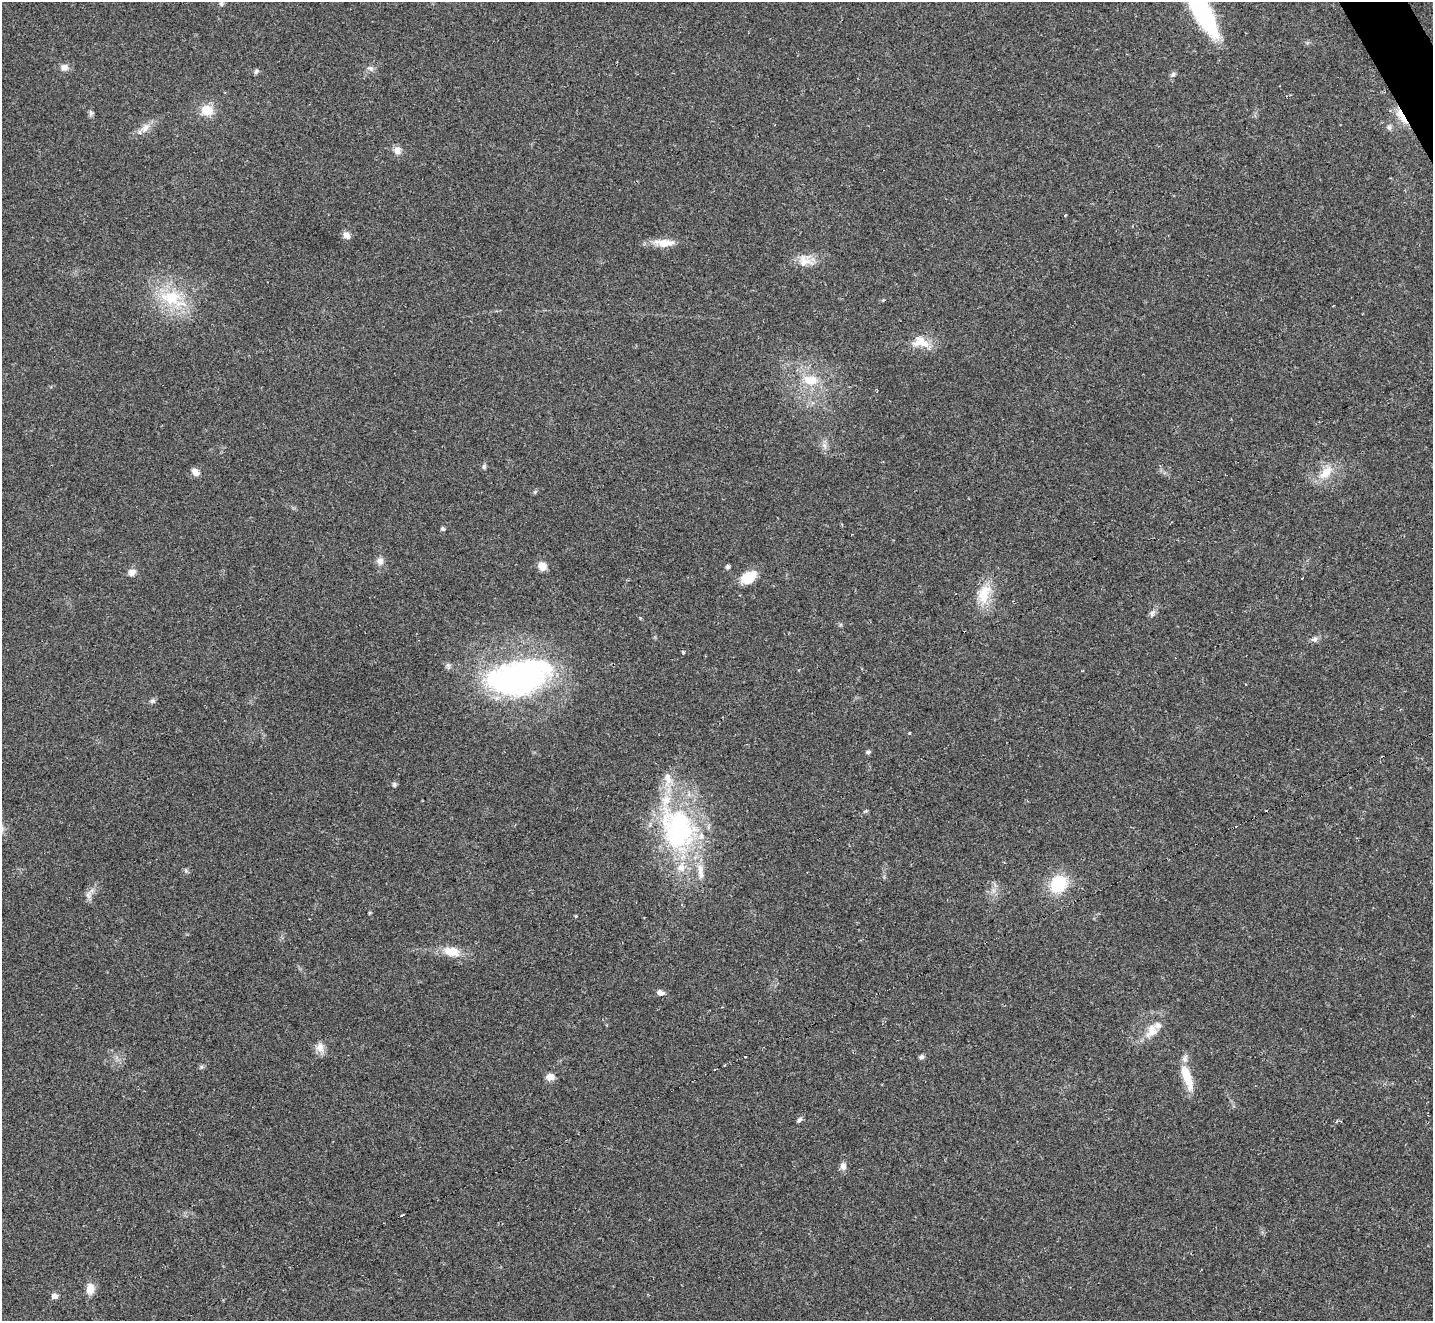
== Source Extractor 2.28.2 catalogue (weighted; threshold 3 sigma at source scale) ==
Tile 10 of 4 x 4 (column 2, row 3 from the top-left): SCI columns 1431-2861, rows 1605-2923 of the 5722 x 5711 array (HDU 1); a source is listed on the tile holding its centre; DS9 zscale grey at full resolution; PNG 1435 x 1323 px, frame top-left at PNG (2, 2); no overlay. Shown black and unused: <1% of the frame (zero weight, under 2 of 3 exposures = <1% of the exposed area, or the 3 px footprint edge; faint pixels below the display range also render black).
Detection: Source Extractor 2.28.2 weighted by HDU 2 'WHT'; one run over the whole footprint, this tile lists its part. Background 0.0674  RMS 0.0061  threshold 0.0276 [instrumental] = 3 sigma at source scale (4.5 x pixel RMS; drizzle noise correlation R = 1.50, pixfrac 1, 0.05/0.05 arcsec/px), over >= 5 px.
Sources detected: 68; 5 cosmic-ray / hot-pixel residue — not listed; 6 inside a brighter listed object's ellipse — not listed separately; the other 57 listed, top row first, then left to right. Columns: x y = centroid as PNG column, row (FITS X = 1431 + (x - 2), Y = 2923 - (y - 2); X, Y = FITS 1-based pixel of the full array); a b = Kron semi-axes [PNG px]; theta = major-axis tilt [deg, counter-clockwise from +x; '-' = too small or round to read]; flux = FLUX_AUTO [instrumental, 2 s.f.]
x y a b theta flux
221 3 8 6 74 1.5
1200 8 57 15 -62 94
64 67 11 9 -9 3.5
370 68 10 7 -19 2.1
256 71 7 5 46 1.3
1173 74 9 5 41 1.4
207 110 16 14 7 9.8
1400 112 18 11 77 9.6
91 113 9 6 87 1.5
1389 127 7 6 - 1.6
145 128 16 9 53 5
397 150 10 8 -63 4.1
1065 215 3 3 - 1.2
346 235 7 5 -40 5.6
664 243 28 10 -1 9
805 261 21 16 -15 8.9
171 297 31 22 -13 33
921 342 25 15 -9 11
810 380 24 14 -10 15
824 445 9 5 -59 2.1
484 466 7 5 -90 1.2
195 472 9 8 - 3.9
1326 473 21 11 41 11
443 529 6 5 - 1
380 561 10 9 - 3.4
542 566 10 9 - 5.2
728 567 5 5 - 1.2
132 572 11 8 30 3.3
748 577 15 9 29 18
984 594 30 16 75 16
1152 613 10 6 70 2
1314 639 9 7 4 2.2
683 652 4 3 - 1
519 677 73 37 13 170
152 701 8 6 7 1.5
868 752 6 5 - 1.3
394 784 6 5 - 1.3
678 829 61 45 -70 110
186 871 6 5 - 1.1
1058 884 19 16 52 26
993 890 7 4 -71 1.7
88 895 11 7 -81 3
451 952 23 12 -12 11
660 993 9 7 -7 2.6
1151 1031 21 14 53 9.4
320 1047 14 11 -79 4.7
745 1056 3 3 - 2.5
921 1057 6 5 - 1.6
725 1065 3 2 - 0.88
714 1070 3 3 - 1.6
550 1077 9 7 1 4.7
1187 1077 35 10 -72 15
799 1120 8 5 44 1.5
843 1166 11 8 -84 2.8
402 1215 4 3 - 5.1
90 1289 14 10 89 6
54 1296 7 6 - 2.9
Overlapping masked pixels (flux is a lower limit): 1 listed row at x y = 1400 112
Isophote crosses this tile's border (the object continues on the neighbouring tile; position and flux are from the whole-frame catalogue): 1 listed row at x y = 1200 8